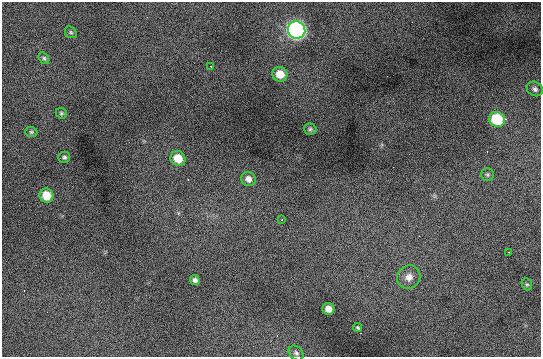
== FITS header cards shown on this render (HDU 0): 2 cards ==
NAXIS1  =                  539 / # of pixels/row
NAXIS2  =                  355 / # of rows in frame

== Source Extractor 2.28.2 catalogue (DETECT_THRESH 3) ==
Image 539 x 355 px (HDU 0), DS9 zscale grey, 1 PNG px = 1 image px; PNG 543 x 359 px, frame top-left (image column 1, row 355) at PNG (2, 2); each listed source drawn as its Kron ellipse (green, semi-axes under 4 px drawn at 4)
Background 520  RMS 8.4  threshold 25.2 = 3 sigma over >= 5 px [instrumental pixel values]
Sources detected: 23; all 23 listed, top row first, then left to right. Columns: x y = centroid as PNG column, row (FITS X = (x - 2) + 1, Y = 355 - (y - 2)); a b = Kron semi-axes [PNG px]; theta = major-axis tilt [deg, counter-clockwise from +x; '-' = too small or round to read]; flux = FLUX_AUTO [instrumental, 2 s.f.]
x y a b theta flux
297 30 9 8 - 260000
71 32 6 5 - 980
44 58 6 4 -56 1000
211 66 3 2 - 660
280 74 8 7 - 8700
535 89 8 7 - 1900
61 113 6 5 - 910
497 119 8 7 - 32000
310 129 6 5 - 1100
31 132 6 5 - 970
64 157 6 5 - 1200
178 158 8 7 - 11000
487 175 6 6 - 1100
248 179 7 7 - 3200
46 195 7 6 - 11000
282 219 3 2 - 650
509 252 3 2 - 1100
409 277 12 11 - 5000
195 280 5 5 - 1800
527 284 6 5 - 870
328 309 6 5 - 4700
358 328 4 4 - 850
296 353 8 6 -46 1600